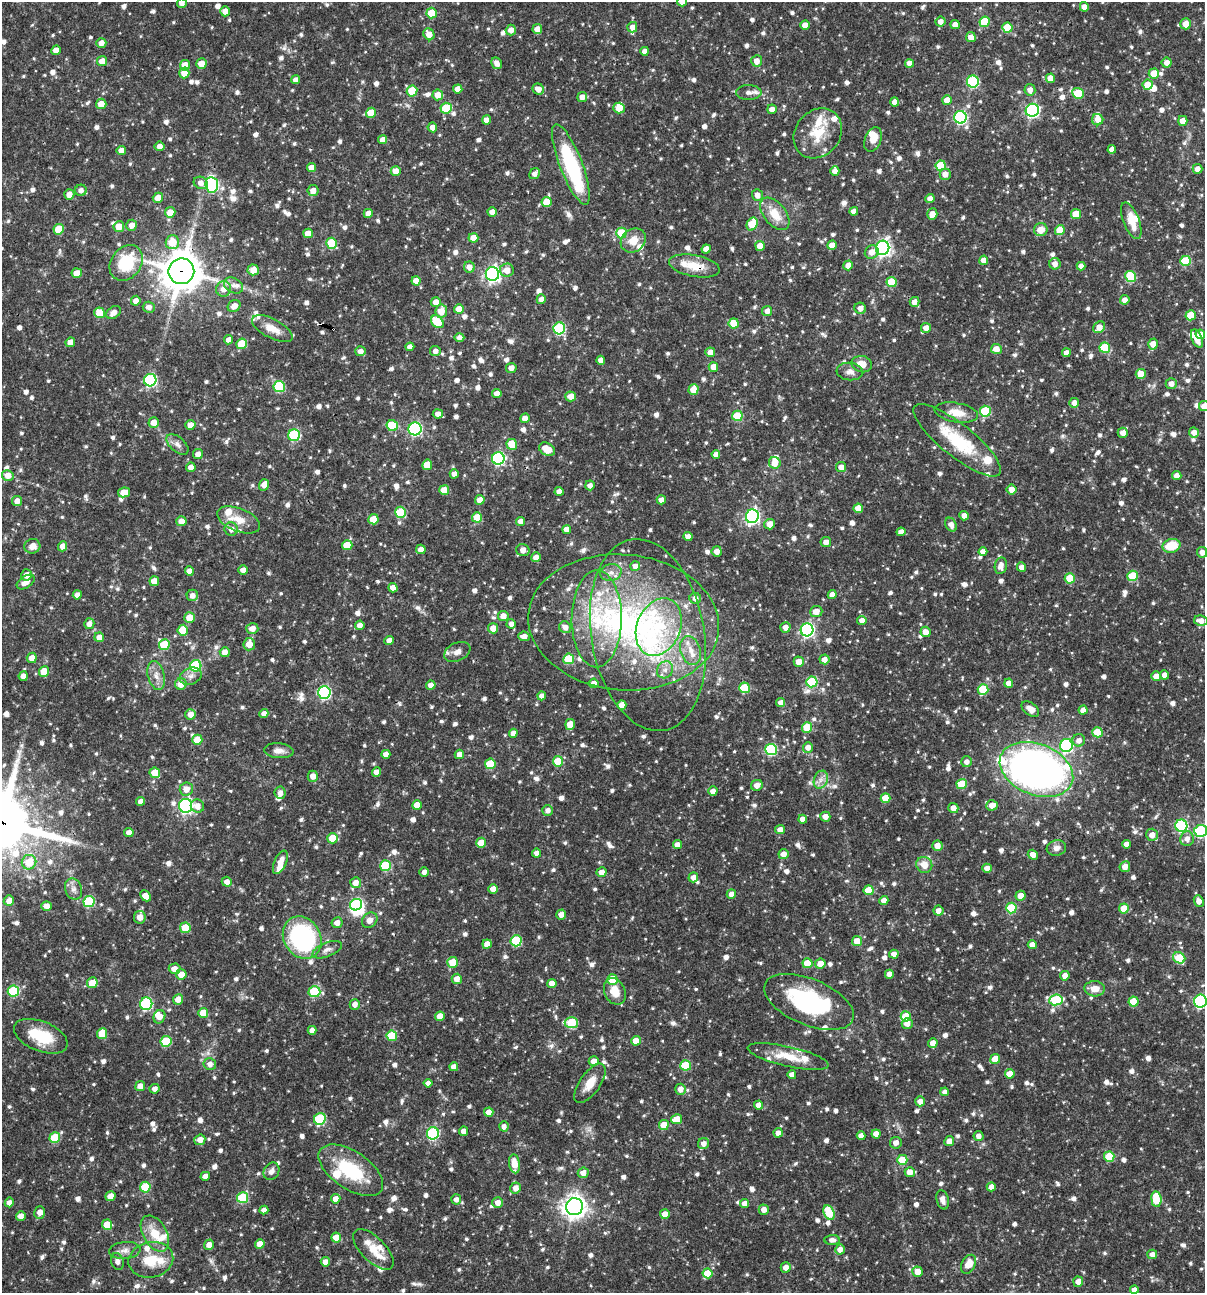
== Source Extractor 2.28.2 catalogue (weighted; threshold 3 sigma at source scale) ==
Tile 11 of 4 x 4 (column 3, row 3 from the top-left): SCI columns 2657-3859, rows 1293-2583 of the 5187 x 5168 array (HDU 1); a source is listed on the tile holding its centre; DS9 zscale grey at full resolution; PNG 1207 x 1295 px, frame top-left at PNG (2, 2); each listed source drawn as its Kron ellipse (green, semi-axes under 4 px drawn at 4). Shown black and unused: <1% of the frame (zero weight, under 3 of 4 exposures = <1% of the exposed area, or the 3 px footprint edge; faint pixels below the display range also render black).
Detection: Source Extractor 2.28.2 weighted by HDU 2 'WHT'; one run over the whole footprint, this tile lists its part. Background 0.066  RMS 0.0035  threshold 0.0157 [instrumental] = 3 sigma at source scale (4.5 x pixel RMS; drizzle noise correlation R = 1.50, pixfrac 1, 0.05/0.05 arcsec/px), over >= 5 px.
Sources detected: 1228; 7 inside a brighter object's white glare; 1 cosmic-ray / hot-pixel residue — neither listed nor drawn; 45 inside a brighter listed object's ellipse — not listed separately; of the other 1175, all 500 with FLUX_AUTO >= 1.74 (the completeness limit of this list) listed and drawn (675 fainter detections not listed), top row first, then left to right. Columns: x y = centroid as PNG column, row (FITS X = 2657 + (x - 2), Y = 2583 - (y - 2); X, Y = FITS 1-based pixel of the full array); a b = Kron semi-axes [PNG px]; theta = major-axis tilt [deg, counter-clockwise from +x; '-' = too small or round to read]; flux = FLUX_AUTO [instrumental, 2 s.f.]
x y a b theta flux
682 2 5 4 - 3.1
182 3 4 4 - 1.8
1084 7 5 4 - 2.3
225 11 5 4 - 2.4
432 13 5 5 - 9.2
940 22 5 5 - 2.2
985 22 5 5 - 9.3
1186 24 5 5 - 4.2
805 25 5 4 - 3
955 25 4 4 - 2.3
632 27 5 5 - 2.3
1007 28 5 5 - 11
537 29 5 5 - 2.5
511 30 5 5 - 2.5
429 34 6 5 - 3.4
971 37 5 5 - 2.6
101 43 5 5 - 2.5
56 50 5 4 - 3.3
645 51 4 4 - 2
102 61 5 5 - 3.2
757 61 6 5 - 2.9
497 63 6 5 - 1.9
909 63 4 4 - 2.9
1167 63 5 5 - 2.3
201 64 5 5 - 3.8
185 65 5 5 - 5.5
184 73 5 5 - 3.7
1154 74 5 5 - 7.7
1051 78 5 4 - 4.5
296 80 4 4 - 2
973 81 6 6 - 34
1148 85 5 5 - 4.8
458 89 4 4 - 2.6
538 89 6 5 - 2.7
1030 90 6 5 - 2.3
412 91 5 5 - 9.6
749 92 13 7 -1 1.9
1078 93 6 5 - 12
438 95 5 5 - 3.7
582 97 5 5 - 2.4
947 100 5 4 - 3.7
895 102 4 4 - 2.6
101 104 5 5 - 3.9
446 108 5 5 - 12
619 108 5 5 - 4.3
772 109 5 4 - 2.2
1032 110 7 6 - 58
371 113 5 5 - 7.5
960 117 6 6 - 49
486 120 4 4 - 2
1098 120 5 5 - 2.8
1183 121 5 4 - 3.1
432 127 5 5 - 2.6
818 133 27 22 51 11
873 139 13 8 69 4.8
383 140 4 4 - 2.6
160 146 5 5 - 2.2
1112 149 4 4 - 2.4
121 150 4 4 - 2.4
571 164 43 11 -69 35
941 166 5 5 - 10
311 167 4 4 - 2.8
1197 169 5 5 - 2.4
396 171 5 5 - 3.5
835 171 4 4 - 2.1
535 174 6 5 - 1.7
945 174 5 5 - 2.6
201 183 7 6 - 2.1
212 185 8 6 -84 48
81 190 6 5 - 1.9
313 190 5 5 - 2.4
69 194 5 5 - 2.7
757 195 6 5 - 2.3
158 198 5 5 - 3.4
930 198 5 4 - 2
547 202 5 5 - 6.4
854 211 4 4 - 1.8
170 212 5 5 - 4.3
492 212 4 4 - 2.5
368 213 5 4 - 2.1
775 214 19 11 -51 6.3
932 214 6 5 - 2.7
1076 214 5 5 - 7
1131 221 19 8 -69 4.5
752 224 7 5 62 8.7
132 225 5 5 - 2.4
119 227 5 5 - 4.7
59 229 5 5 - 9
1041 230 7 6 - 4.1
1060 230 5 5 - 7.1
308 233 5 4 - 3.8
621 233 5 5 - 12
473 238 5 4 - 3.9
633 240 13 11 39 4.6
172 242 7 7 - 6.7
331 243 5 5 - 14
832 245 4 4 - 3.3
760 246 5 5 - 3.6
883 248 7 6 - 100
706 249 5 4 - 2.4
872 252 7 6 - 2.8
984 260 4 4 - 3.4
1186 261 5 5 - 14
126 263 19 15 53 17
1055 264 6 5 - 2.1
848 265 5 4 - 2.8
694 266 26 10 -11 7.5
1081 266 4 4 - 1.9
469 267 5 5 - 2.4
253 270 6 5 - 3.6
507 270 7 6 - 3
181 271 13 13 - 960
77 273 5 5 - 4.9
492 274 7 6 - 100
1131 276 6 5 - 16
416 281 4 4 - 2.9
891 282 5 5 - 9
234 285 10 7 -29 2
223 289 7 7 - 2.8
541 299 5 4 - 1.9
1125 300 5 4 - 2.2
136 301 5 5 - 2.2
436 302 5 5 - 2.4
914 302 5 5 - 2.3
234 306 7 5 39 2.5
149 307 6 5 - 1.8
860 308 6 5 - 2
459 309 5 5 - 5.5
441 311 6 6 - 4.1
767 311 5 5 - 2.5
114 312 8 5 38 2.3
100 313 5 5 - 8.1
1191 315 5 5 - 7.4
437 322 7 5 -47 10
734 323 5 5 - 6.9
1099 327 6 5 - 3.4
559 328 6 6 - 31
926 328 5 5 - 2.8
272 329 22 9 -28 5.1
1200 334 5 4 - 3.1
459 338 5 4 - 1.7
1197 339 10 5 -67 3.9
229 340 5 4 - 2.2
70 342 5 4 - 2.8
241 344 5 5 - 9.2
1153 344 5 4 - 4.4
410 347 4 4 - 2
1105 348 5 5 - 14
996 349 5 5 - 3.2
360 351 5 5 - 2.1
435 351 5 5 - 1.8
710 352 5 4 - 2.5
1066 353 4 4 - 2.3
601 360 4 4 - 2.2
862 364 10 8 -12 4.2
713 367 5 4 - 3.7
511 368 5 5 - 2.2
850 372 13 8 -6 2.2
1141 374 5 5 - 6
150 380 6 6 - 44
1171 384 5 5 - 2.4
279 386 5 5 - 22
693 390 5 5 - 5.3
497 393 4 4 - 2.8
571 396 5 5 - 3.2
1074 403 5 4 - 2
1204 406 5 5 - 2.4
985 411 5 5 - 19
956 413 22 9 -10 5.2
438 414 5 4 - 1.8
737 416 5 5 - 12
525 418 5 5 - 2.5
154 422 5 5 - 3.2
190 425 5 5 - 3.1
392 426 6 5 - 14
415 429 6 6 - 50
1194 432 5 5 - 2.2
1123 433 5 5 - 2.3
294 435 6 6 - 31
957 440 54 16 -38 20
177 444 13 7 -41 1.8
512 444 5 5 - 6.1
547 449 8 6 -29 5.7
198 454 5 5 - 2.3
716 454 4 4 - 2.1
498 458 6 6 - 48
775 463 6 6 - 4.3
427 465 5 5 - 6
191 467 5 4 - 3.3
841 467 5 5 - 2.6
454 474 4 4 - 2.1
8 475 6 5 - 3.4
1177 476 4 4 - 2.3
264 485 6 5 - 2.6
590 485 5 4 - 1.7
1012 489 5 5 - 2.7
444 490 5 5 - 5.4
559 491 4 4 - 2.4
124 492 6 5 - 3.9
480 500 5 5 - 2.9
661 500 5 4 - 2.4
17 501 5 5 - 2.4
858 508 5 4 - 3.9
400 512 5 5 - 18
752 516 7 6 - 86
964 516 5 4 - 1.9
477 517 5 5 - 7
373 519 5 5 - 6.6
239 520 22 11 -22 5.7
181 521 5 5 - 2.9
521 521 4 4 - 2.5
770 524 5 5 - 3.2
951 525 7 5 -60 2.2
231 529 7 6 - 2.6
567 530 4 4 - 2.5
901 532 4 4 - 2.1
688 536 4 4 - 2
826 542 5 5 - 2.2
347 545 5 5 - 7.2
32 546 8 7 - 2.7
63 546 5 4 - 2.6
1172 546 9 7 13 9.7
421 549 5 4 - 1.9
523 550 7 6 - 2.7
717 551 5 5 - 2.4
983 552 4 4 - 2.2
1202 552 5 5 - 2.1
536 557 5 4 - 2.2
635 566 5 5 - 2.3
1001 566 8 6 80 2.5
1021 567 4 4 - 2
243 570 5 4 - 2.4
189 571 4 4 - 2.4
611 573 10 8 14 2
27 575 5 5 - 2.7
1133 576 5 5 - 13
1070 578 5 5 - 9.8
154 581 5 5 - 3.4
26 582 10 6 33 3
393 588 5 4 - 2.2
832 594 4 4 - 2.2
77 595 4 4 - 2.5
192 595 6 5 - 1.9
695 598 6 5 - 1.9
816 612 6 5 - 3.2
503 616 5 5 - 2.9
189 618 5 5 - 5.4
597 619 48 25 90 29
862 620 4 4 - 2.3
1201 621 7 5 -10 2.8
624 622 96 68 -5 120
89 624 5 5 - 2.4
511 624 5 4 - 2
360 625 4 4 - 2.2
565 627 6 5 - 2.3
659 627 30 21 68 20
785 627 5 5 - 2.4
252 628 6 5 - 2.8
493 628 5 5 - 3.7
183 630 5 5 - 7.6
807 630 6 6 - 69
926 632 5 5 - 2.9
648 635 97 56 -80 100
524 636 6 4 -7 2.5
99 637 5 4 - 2.6
389 641 5 4 - 2.6
249 644 6 5 - 3.5
164 645 5 5 - 13
691 651 15 10 -71 4
225 652 5 5 - 2.9
457 652 14 9 25 2.4
32 658 5 5 - 2.8
569 659 5 5 - 14
824 659 5 5 - 2.3
799 662 5 5 - 3.4
196 666 6 5 - 24
665 670 9 7 55 2
44 671 5 5 - 6.3
156 675 15 8 -76 2.9
1165 675 4 4 - 2.5
23 676 5 4 - 2.2
191 676 11 8 20 1.9
1156 676 5 5 - 2.6
812 682 5 5 - 19
594 683 5 4 - 2.3
1009 683 4 4 - 2.8
181 684 6 5 - 4.2
431 685 4 4 - 2.4
745 688 5 5 - 16
983 689 5 5 - 13
324 692 6 6 - 48
542 696 4 4 - 2.3
781 702 4 4 - 2.2
622 705 5 4 - 2.6
1030 709 10 6 -37 2.8
1083 710 4 4 - 2.3
190 714 5 5 - 2.7
264 714 4 4 - 2
570 724 5 5 - 4.5
807 727 5 5 - 9.9
1097 732 5 5 - 9.8
513 733 4 4 - 2.3
197 740 5 5 - 6.8
1079 740 6 6 - 2.2
1066 746 6 6 - 47
808 747 5 5 - 2.2
771 749 6 5 - 32
279 751 15 7 -5 2.2
386 754 4 4 - 2.5
459 754 5 4 - 2.4
558 761 5 5 - 8.5
967 762 5 5 - 1.8
490 764 5 5 - 13
1036 769 38 25 -21 200
376 772 4 4 - 2.8
155 773 5 5 - 6
313 776 5 5 - 2.3
821 780 9 7 69 1.9
962 784 5 5 - 10
757 785 6 5 - 2.5
186 789 6 6 - 2.9
713 791 5 4 - 2.3
280 793 6 5 - 1.9
885 798 5 5 - 6.2
141 801 4 4 - 2.1
417 805 5 4 - 4.2
992 805 5 5 - 2.8
186 806 7 6 - 67
197 806 7 6 - 2.6
953 808 5 5 - 2.7
548 810 5 5 - 1.8
825 817 5 5 - 2.5
803 819 4 4 - 2.2
1181 826 6 6 - 40
780 830 5 4 - 2.4
1201 831 6 6 - 34
129 833 5 4 - 2.3
1152 835 6 6 - 2.8
332 838 5 5 - 6.5
1187 839 7 7 - 2.1
481 843 5 5 - 5.6
1126 844 4 4 - 2.2
677 845 4 4 - 2.3
937 846 5 5 - 3
1056 848 10 7 16 2
537 853 4 4 - 1.8
783 854 5 5 - 3
1033 855 5 4 - 2.5
29 862 7 7 - 7.3
280 862 12 6 66 4.1
924 865 8 7 - 4
385 866 5 5 - 20
1125 867 5 5 - 2.9
987 868 4 4 - 2.5
424 872 5 4 - 1.8
601 872 5 4 - 2.8
693 877 5 5 - 2
227 882 5 5 - 2
356 883 5 5 - 2.7
73 889 11 8 -68 2
493 889 4 4 - 3.5
869 890 5 5 - 7.5
731 894 5 4 - 2.4
145 896 6 4 -47 3.3
1020 896 5 5 - 3.5
884 900 4 4 - 2.9
9 901 5 5 - 2.6
1199 901 6 4 -65 2.2
89 902 5 5 - 23
356 905 6 5 - 40
47 906 5 5 - 2.4
1011 908 5 5 - 17
1124 908 5 5 - 6.5
938 911 5 5 - 2.1
561 915 5 5 - 2.3
140 917 6 5 - 2.9
370 920 8 6 46 2.5
337 923 5 5 - 2.4
185 928 5 5 - 7.8
302 938 22 18 -58 55
516 941 5 5 - 19
857 941 5 5 - 4.5
487 944 5 4 - 2.8
1032 945 4 4 - 2.4
327 950 16 7 22 2
894 954 5 4 - 2.2
1179 958 6 5 - 14
452 962 5 5 - 6
807 963 5 5 - 7.2
820 964 5 5 - 3.5
175 969 6 5 - 2.2
181 974 5 5 - 4
889 974 4 4 - 2.1
1065 976 5 4 - 2.3
457 979 5 5 - 2.5
612 979 5 5 - 10
92 983 5 5 - 4.7
552 983 4 4 - 3.5
1095 989 10 7 -3 3.5
13 991 5 5 - 22
615 991 14 10 -66 5.5
314 992 6 5 - 20
178 999 5 5 - 2.7
1056 1000 7 5 9 24
1200 1001 6 6 - 39
809 1002 47 23 -22 42
1133 1002 5 5 - 8.2
146 1004 6 6 - 39
355 1004 5 5 - 2
203 1013 5 5 - 5.9
440 1016 5 4 - 4
906 1016 5 5 - 9
159 1017 7 5 66 2.6
571 1023 6 5 - 16
907 1023 5 5 - 2.8
312 1030 4 4 - 2.5
102 1034 5 5 - 7.5
41 1036 28 15 -22 13
392 1036 5 5 - 10
166 1041 5 5 - 16
636 1041 5 5 - 3.8
933 1043 5 4 - 2.5
788 1057 41 10 -13 8.5
995 1059 5 5 - 5.7
594 1061 5 5 - 2.7
210 1064 6 6 - 2
686 1065 5 5 - 15
454 1067 4 4 - 2.4
1010 1074 5 4 - 4
792 1075 4 4 - 2.2
428 1083 4 4 - 1.7
590 1083 23 10 55 5
140 1086 5 5 - 2.7
155 1089 5 4 - 1.8
680 1089 5 5 - 2.7
945 1092 4 4 - 1.9
920 1101 5 5 - 2.4
759 1105 4 4 - 3
489 1112 5 4 - 2.6
320 1119 6 5 - 23
677 1119 5 5 - 5.2
664 1125 5 5 - 6
504 1126 5 4 - 1.7
464 1131 4 4 - 2.7
433 1133 6 6 - 39
778 1133 4 4 - 2.1
876 1134 4 4 - 2.8
861 1136 4 4 - 2.2
979 1136 5 5 - 1.9
55 1138 5 5 - 12
200 1140 6 5 - 2.6
949 1141 5 5 - 3
703 1143 6 5 - 2.3
896 1143 6 6 - 2.1
1109 1157 5 5 - 12
902 1160 5 5 - 8.7
514 1164 9 5 -81 4.2
351 1170 37 19 -34 21
271 1171 9 7 56 1.9
910 1172 5 5 - 3.2
583 1173 5 5 - 2.6
205 1176 5 4 - 2.3
145 1187 5 5 - 11
991 1187 4 4 - 2.3
516 1188 5 5 - 2.3
110 1196 5 5 - 3.6
243 1198 5 5 - 19
336 1199 5 4 - 2.4
456 1199 5 5 - 1.8
1156 1199 8 5 -83 12
943 1200 10 6 -75 1.9
9 1202 5 4 - 1.9
498 1203 5 5 - 2.4
745 1203 4 4 - 2.3
574 1207 8 8 - 270
264 1210 4 4 - 2
764 1210 5 5 - 2.3
40 1212 6 5 - 2.7
829 1213 8 5 -65 11
665 1214 5 5 - 3
21 1216 5 4 - 2.1
107 1225 5 5 - 6.5
155 1234 20 11 -59 7.8
336 1238 5 5 - 4.5
832 1240 7 5 4 1.8
260 1244 5 4 - 3.3
209 1245 5 5 - 2.6
373 1249 26 12 -45 5.6
125 1250 16 8 5 2.4
840 1250 5 5 - 2.4
1152 1254 5 5 - 2.3
151 1260 22 17 12 9.9
117 1261 9 6 -72 1.7
325 1262 5 4 - 2.3
968 1264 10 7 61 3.7
786 1267 5 5 - 2.8
917 1272 5 5 - 3.7
707 1273 5 5 - 7.1
1078 1282 5 5 - 2.3
1134 1290 4 4 - 2.4
Overlapping masked pixels (flux is a lower limit): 6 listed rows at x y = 694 266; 181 271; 624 622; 648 635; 324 692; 29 862
Isophote crosses this tile's border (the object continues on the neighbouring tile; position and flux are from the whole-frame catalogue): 5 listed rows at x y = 682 2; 182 3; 1204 406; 1201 831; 1200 1001